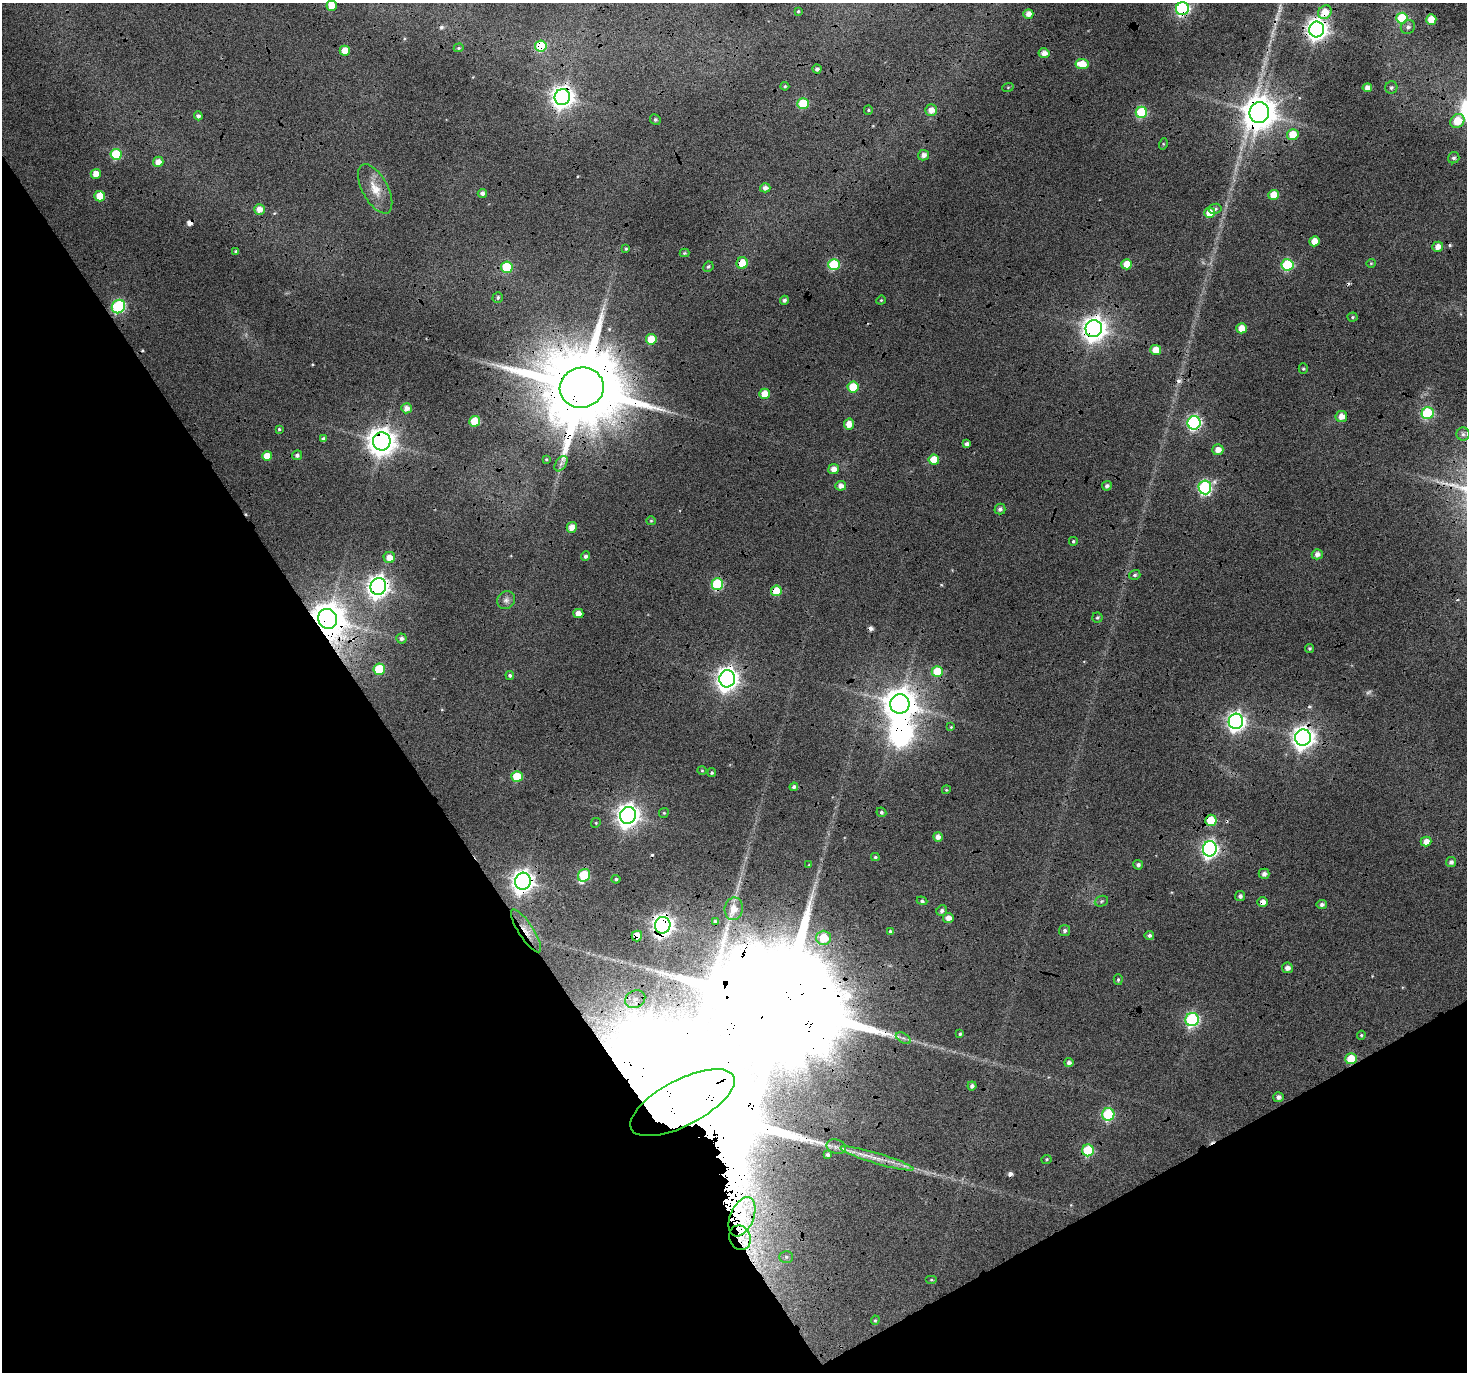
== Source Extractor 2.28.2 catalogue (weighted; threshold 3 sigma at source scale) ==
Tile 14 of 4 x 4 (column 2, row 4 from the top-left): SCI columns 1473-2937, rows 178-1547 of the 5868 x 5773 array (HDU 1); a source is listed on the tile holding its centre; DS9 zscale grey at full resolution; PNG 1469 x 1374 px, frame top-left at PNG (2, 3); each listed source drawn as its Kron ellipse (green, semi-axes under 4 px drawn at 4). Shown black and unused: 32% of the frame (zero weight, under 4 of 12 exposures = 1% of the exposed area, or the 3 px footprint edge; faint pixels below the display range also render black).
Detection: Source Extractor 2.28.2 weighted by HDU 2 'WHT'; one run over the whole footprint, this tile lists its part. Background 0.127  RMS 0.024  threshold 0.0971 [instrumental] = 3 sigma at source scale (4.09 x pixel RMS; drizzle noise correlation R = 1.36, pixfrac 0.8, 0.0396/0.0396 arcsec/px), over >= 5 px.
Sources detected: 195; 2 too faint to see at this stretch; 3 inside a brighter object's white glare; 12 cosmic-ray / hot-pixel residue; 2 long thin detections or spike segments (spike, bleed or trail) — neither listed nor drawn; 2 inside a brighter listed object's ellipse — not listed separately; the other 174 listed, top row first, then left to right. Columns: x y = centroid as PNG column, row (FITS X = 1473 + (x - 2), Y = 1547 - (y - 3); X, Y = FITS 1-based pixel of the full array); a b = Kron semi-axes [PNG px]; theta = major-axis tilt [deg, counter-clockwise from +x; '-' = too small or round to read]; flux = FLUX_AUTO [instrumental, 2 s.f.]
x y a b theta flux
332 6 5 5 - 31
1182 9 6 6 - 390
798 11 4 3 - 2.7
1325 12 7 6 - 37
1028 14 5 4 - 15
1402 18 5 5 - 110
1431 20 5 5 - 44
1408 27 7 6 - 7.9
1317 29 8 7 - 1500
541 46 5 5 - 120
459 48 5 4 - 3.2
345 51 5 5 - 32
1044 53 5 5 - 15
1082 64 6 5 - 46
817 69 4 4 - 5.8
785 86 4 4 - 2.4
1008 87 6 3 19 2.2
1367 88 5 4 - 14
1391 88 6 6 - 5.3
562 97 8 7 - 1600
803 104 5 5 - 96
868 110 5 4 - 2.6
931 110 6 5 - 19
1141 112 6 5 - 150
1259 113 10 9 - 4300
198 116 4 4 - 6.5
655 119 5 5 - 4.2
1457 121 7 6 - 45
1293 135 6 5 - 40
1163 144 6 3 73 2.2
116 154 5 5 - 130
923 155 5 5 - 11
1454 158 6 5 - 5.5
158 162 5 5 - 18
96 174 5 5 - 22
765 188 5 4 - 9.2
375 189 27 12 -62 37
482 193 4 4 - 7.1
1274 195 5 5 - 40
100 196 5 5 - 44
259 209 5 5 - 18
1215 209 6 5 - 4.1
1210 213 5 5 - 37
1314 241 5 5 - 27
1438 247 5 5 - 17
626 249 4 3 - 2.6
236 251 4 4 - 3.8
684 253 5 4 - 2.3
742 263 6 5 - 38
1371 263 5 4 - 2.3
1127 264 5 5 - 41
834 265 5 5 - 150
1287 265 6 6 - 160
507 267 6 5 - 89
708 267 5 5 - 3.7
498 297 5 5 - 4.6
784 300 4 4 - 5.9
881 300 5 4 - 2.3
118 306 7 6 - 270
1352 317 5 4 - 2.8
1241 328 5 5 - 27
1094 329 8 8 - 2000
651 339 5 5 - 46
1156 350 5 5 - 29
1303 369 5 4 - 3
853 387 5 5 - 55
582 388 22 20 10 36000
765 394 5 5 - 33
406 408 5 5 - 13
1427 413 6 6 - 210
1341 416 6 5 - 21
475 421 5 5 - 63
1194 423 7 6 - 380
849 424 5 5 - 21
279 429 4 4 - 2.6
1463 434 6 6 - 6.1
323 439 4 4 - 7
382 441 9 9 - 2800
967 444 4 4 - 10
1218 450 5 5 - 19
297 455 5 5 - 6.6
267 456 5 5 - 28
546 459 4 3 - 2.6
934 460 5 5 - 37
561 464 8 5 56 7.9
833 469 5 5 - 16
841 486 5 5 - 14
1107 486 5 4 - 6
1205 487 7 6 - 310
1000 509 5 5 - 6.2
651 521 5 4 - 2.6
572 527 5 5 - 21
1073 541 4 4 - 3.1
1317 554 5 5 - 11
585 556 5 4 - 6.2
389 557 6 5 - 25
1135 575 6 5 - 4.2
717 584 6 6 - 160
378 587 8 8 - 1400
776 591 5 5 - 59
506 600 9 8 - 9.7
578 614 5 4 - 20
1097 618 5 5 - 3.8
328 619 10 9 - 4700
401 639 5 5 - 6.4
1310 648 4 4 - 3.4
379 669 6 5 - 74
937 671 5 5 - 73
510 675 4 4 - 4.9
727 679 8 8 - 1600
900 704 10 9 - 4200
1236 721 8 7 - 920
951 727 4 3 - 2
1303 737 8 8 - 1600
702 770 4 4 - 2.2
712 773 4 4 - 2.8
517 776 5 5 - 80
794 787 4 4 - 6.8
946 790 4 3 - 1.9
881 812 5 4 - 4
664 813 5 4 - 2.8
628 815 8 8 - 1800
1211 820 6 5 - 64
596 823 5 4 - 2.7
938 837 5 4 - 12
1426 841 5 5 - 19
1210 849 7 7 - 690
875 857 4 3 - 3.4
1451 862 5 5 - 7.8
809 865 4 2 - 1.4
1138 865 5 4 - 5.8
1264 874 5 5 - 8.3
584 875 7 5 59 160
616 879 4 4 - 3.9
523 881 8 8 - 1600
1240 896 5 5 - 7.2
922 901 5 4 - 3.9
1101 901 7 5 22 3.7
1263 902 5 5 - 16
1322 904 5 4 - 7.1
734 909 11 9 79 20
942 911 6 5 - 6.9
948 918 5 5 - 17
715 921 4 3 - 3.2
663 925 8 7 - 1400
1065 930 5 5 - 5.6
526 931 25 7 -57 28
890 931 4 4 - 3.8
1149 935 5 4 - 5.3
637 936 5 5 - 31
823 938 7 7 - 76
1287 968 5 5 - 11
1118 980 5 4 - 2.9
635 999 10 8 26 16
1192 1019 7 6 - 320
960 1034 4 3 - 2.9
1361 1035 4 4 - 2.7
903 1038 8 5 -30 6.2
1351 1059 5 5 - 73
1069 1063 4 4 - 7.4
972 1086 4 4 - 6.3
1278 1097 5 5 - 8.5
682 1103 58 23 27 310000
1108 1114 6 6 - 190
836 1147 10 7 -14 9.7
1088 1150 6 6 - 130
828 1155 4 4 - 5.9
877 1158 38 5 -16 33
1046 1159 5 4 - 2.8
742 1217 21 12 68 48
740 1238 12 10 -69 27
786 1257 7 6 - 5.2
931 1280 6 4 0 2.6
875 1320 5 4 - 2.8
Overlapping masked pixels (flux is a lower limit): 36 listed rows (the first 20) at x y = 1182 9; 1325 12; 1317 29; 541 46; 562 97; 1259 113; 116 154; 1314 241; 742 263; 1094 329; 582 388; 765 394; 475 421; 1194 423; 382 441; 717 584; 378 587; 776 591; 578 614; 328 619
Isophote crosses this tile's border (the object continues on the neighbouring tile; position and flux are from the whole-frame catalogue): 2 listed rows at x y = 332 6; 1182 9